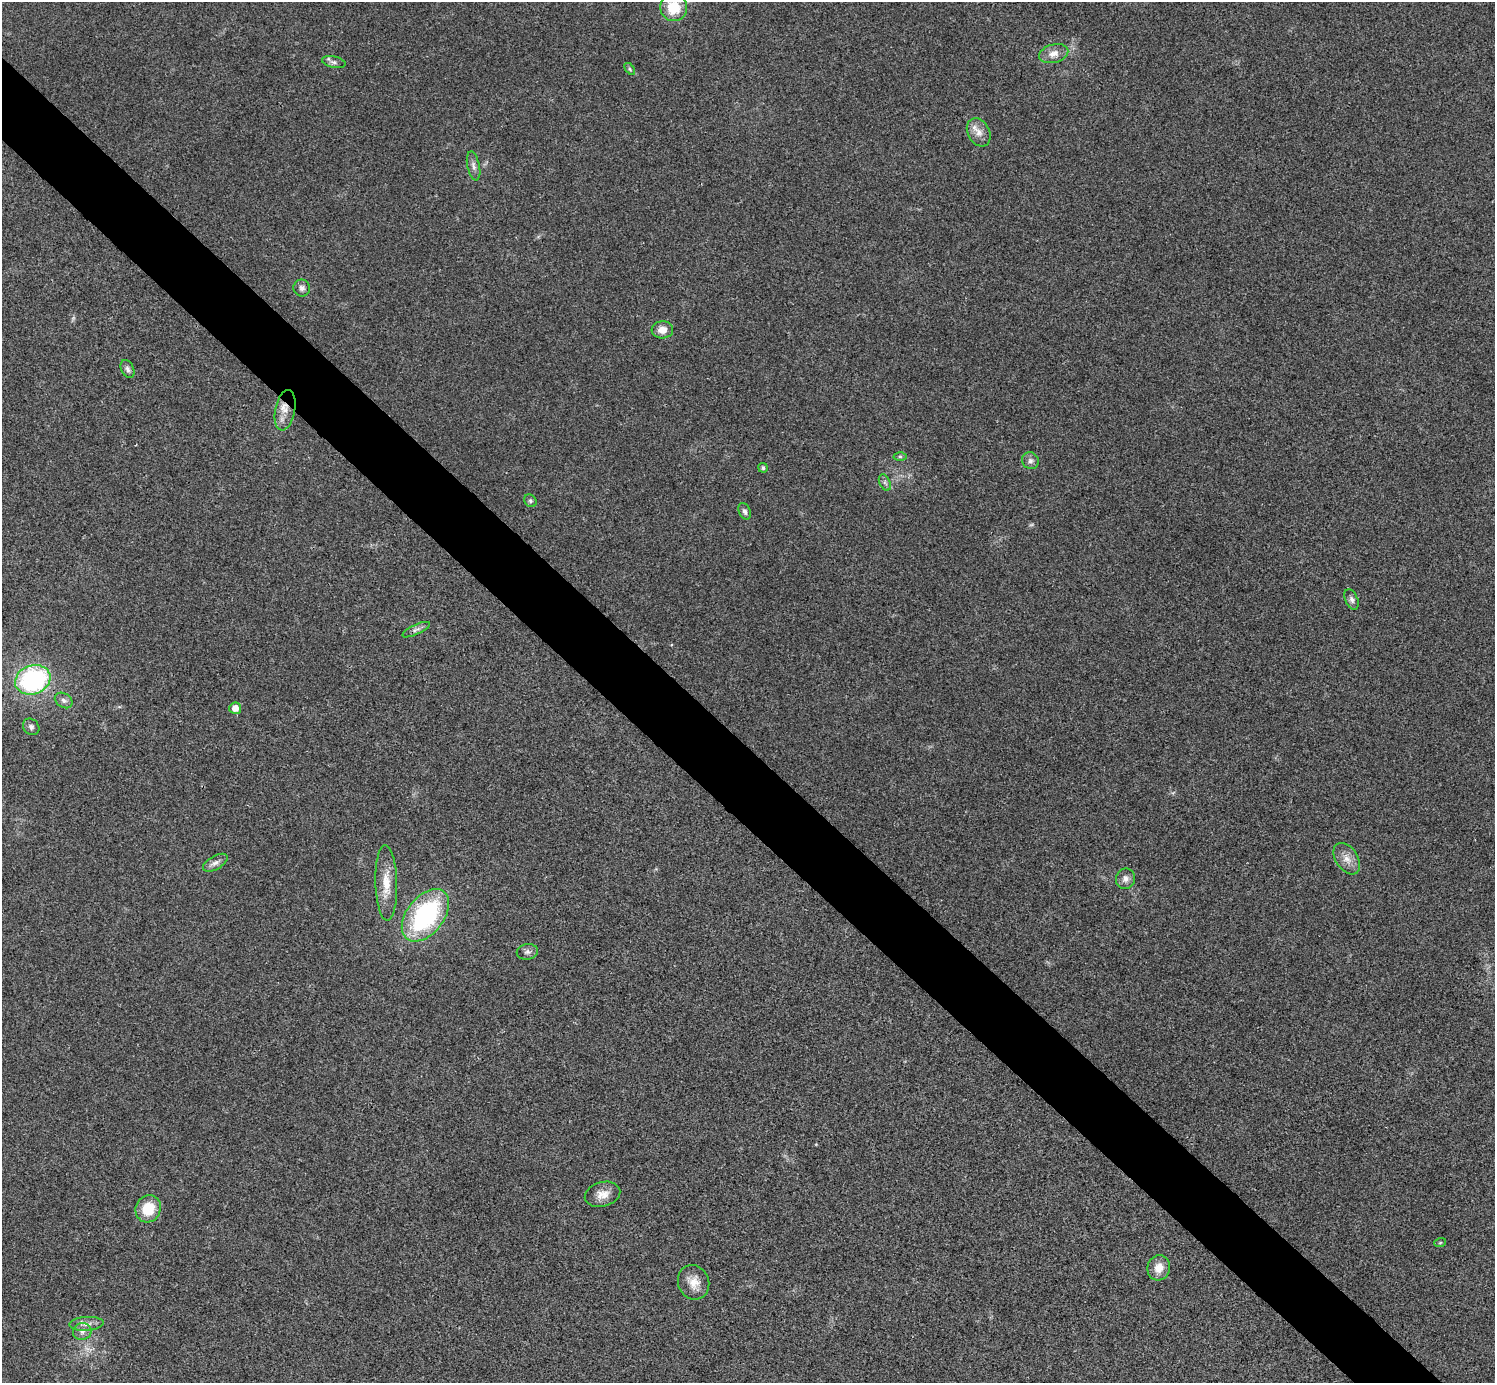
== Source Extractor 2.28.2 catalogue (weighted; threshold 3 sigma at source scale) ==
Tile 11 of 4 x 4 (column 3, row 3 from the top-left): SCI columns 2994-4486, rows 1682-3062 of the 5983 x 5983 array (HDU 1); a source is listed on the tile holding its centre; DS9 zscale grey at full resolution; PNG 1497 x 1385 px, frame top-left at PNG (2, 2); each listed source drawn as its Kron ellipse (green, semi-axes under 4 px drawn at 4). Shown black and unused: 5% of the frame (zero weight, under 3 of 4 exposures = <1% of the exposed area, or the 3 px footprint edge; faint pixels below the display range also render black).
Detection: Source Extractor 2.28.2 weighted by HDU 2 'WHT'; one run over the whole footprint, this tile lists its part. Background 0.0218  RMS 0.0056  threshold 0.0251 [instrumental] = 3 sigma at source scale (4.5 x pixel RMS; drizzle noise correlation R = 1.50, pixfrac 1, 0.05/0.05 arcsec/px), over >= 5 px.
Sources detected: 36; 1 too faint to see at this stretch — neither listed nor drawn; the other 35 listed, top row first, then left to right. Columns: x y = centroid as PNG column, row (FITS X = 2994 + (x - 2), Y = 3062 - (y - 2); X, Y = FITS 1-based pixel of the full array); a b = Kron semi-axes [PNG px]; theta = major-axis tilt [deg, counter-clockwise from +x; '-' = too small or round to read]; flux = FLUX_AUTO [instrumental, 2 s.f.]
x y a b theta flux
674 7 14 13 - 16
1054 54 15 9 15 5
334 62 12 5 -13 2
630 69 7 3 -54 0.83
979 132 15 11 -61 5.2
474 166 15 6 -78 2.3
302 288 8 8 - 2.3
662 330 11 8 4 5
128 369 9 6 -65 1.7
285 410 20 10 79 7.4
900 457 6 4 -1 0.97
1030 461 9 8 - 2.2
763 468 5 5 - 1.2
885 482 8 5 -66 1.5
530 501 7 5 -47 1.2
745 511 9 5 -67 1.7
1352 599 11 6 -67 1.9
416 630 15 5 25 2.2
33 680 18 14 20 81
64 700 9 7 -34 2.2
235 708 6 6 - 4.7
31 727 9 7 -47 1.8
1347 859 17 11 -57 5.7
215 863 13 6 30 2.7
1125 879 10 9 - 3
386 883 37 11 -88 11
425 915 30 18 52 75
527 952 10 7 9 2.3
603 1194 18 12 15 6
148 1209 14 12 64 15
1440 1243 6 3 19 0.66
1159 1268 13 11 74 6.3
694 1282 17 15 -67 7.2
87 1324 17 7 3 3.8
82 1331 9 8 - 2.7
Overlapping masked pixels (flux is a lower limit): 1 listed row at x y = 285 410
Isophote crosses this tile's border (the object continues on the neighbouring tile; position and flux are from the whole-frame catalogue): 1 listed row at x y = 674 7